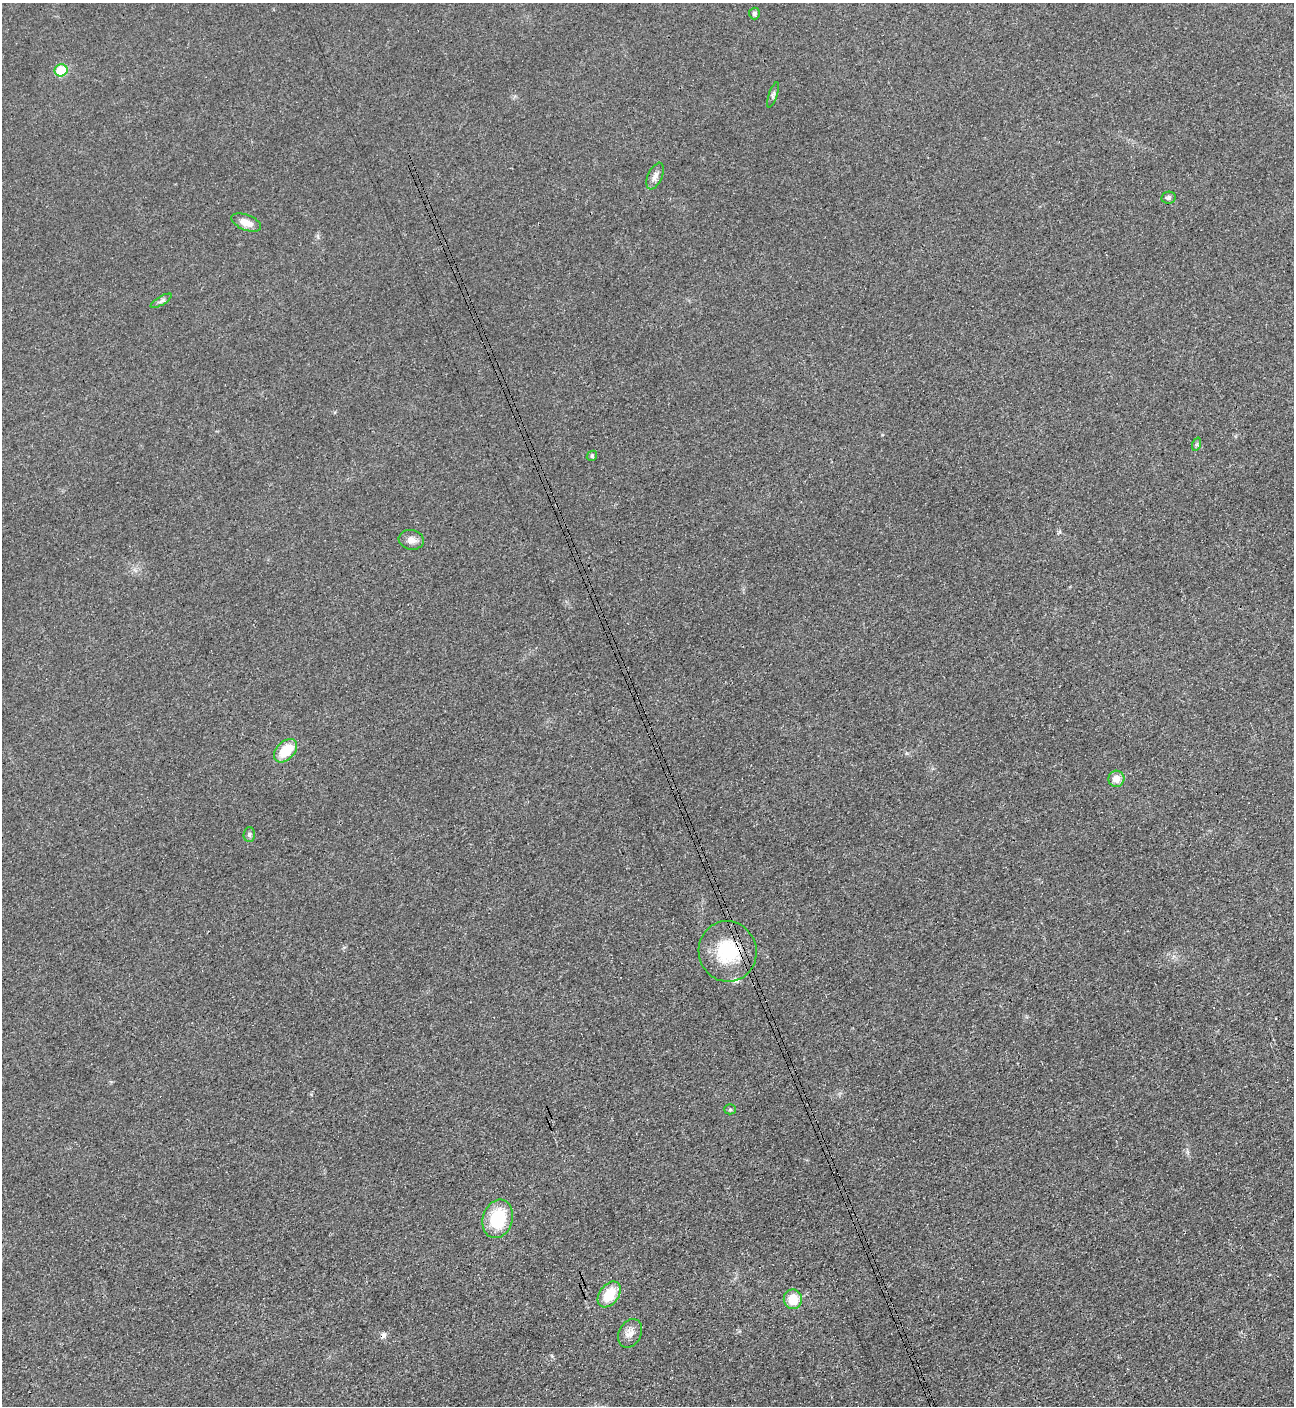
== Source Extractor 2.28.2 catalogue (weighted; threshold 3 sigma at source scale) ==
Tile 6 of 4 x 4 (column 2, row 2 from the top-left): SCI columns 1452-2743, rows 2828-4231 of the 5627 x 5645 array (HDU 1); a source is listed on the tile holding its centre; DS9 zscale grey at full resolution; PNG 1296 x 1408 px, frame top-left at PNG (2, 3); each listed source drawn as its Kron ellipse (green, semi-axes under 4 px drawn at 4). Shown black and unused: <1% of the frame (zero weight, under 3 of 4 exposures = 1% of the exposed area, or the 3 px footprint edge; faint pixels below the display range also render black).
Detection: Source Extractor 2.28.2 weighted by HDU 2 'WHT'; one run over the whole footprint, this tile lists its part. Background 0.035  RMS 0.0048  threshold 0.0217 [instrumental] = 3 sigma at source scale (4.5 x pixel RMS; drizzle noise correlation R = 1.50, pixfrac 1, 0.05/0.05 arcsec/px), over >= 5 px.
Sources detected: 22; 2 cosmic-ray / hot-pixel residue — neither listed nor drawn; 1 inside a brighter listed object's ellipse — not listed separately; the other 19 listed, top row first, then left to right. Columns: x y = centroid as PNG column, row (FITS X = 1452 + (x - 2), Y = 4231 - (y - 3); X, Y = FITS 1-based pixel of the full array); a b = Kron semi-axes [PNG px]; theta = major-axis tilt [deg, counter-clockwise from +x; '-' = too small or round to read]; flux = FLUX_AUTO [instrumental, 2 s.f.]
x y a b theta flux
754 14 6 5 - 1.1
61 70 6 6 - 19
773 95 13 4 71 1.2
655 176 14 7 66 2.9
1168 198 7 6 - 1.2
246 222 16 7 -22 4.8
161 301 12 3 31 1.1
1197 444 7 4 72 0.76
592 456 5 4 - 0.71
411 540 12 9 -10 3.2
286 751 14 9 47 13
1116 779 8 8 - 4.2
249 834 7 5 87 1.1
728 951 30 29 - 27
730 1109 5 5 - 0.8
498 1219 20 14 73 22
609 1294 14 9 54 13
793 1299 9 9 - 9.6
630 1333 15 11 62 3.9
Overlapping masked pixels (flux is a lower limit): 1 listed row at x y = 728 951